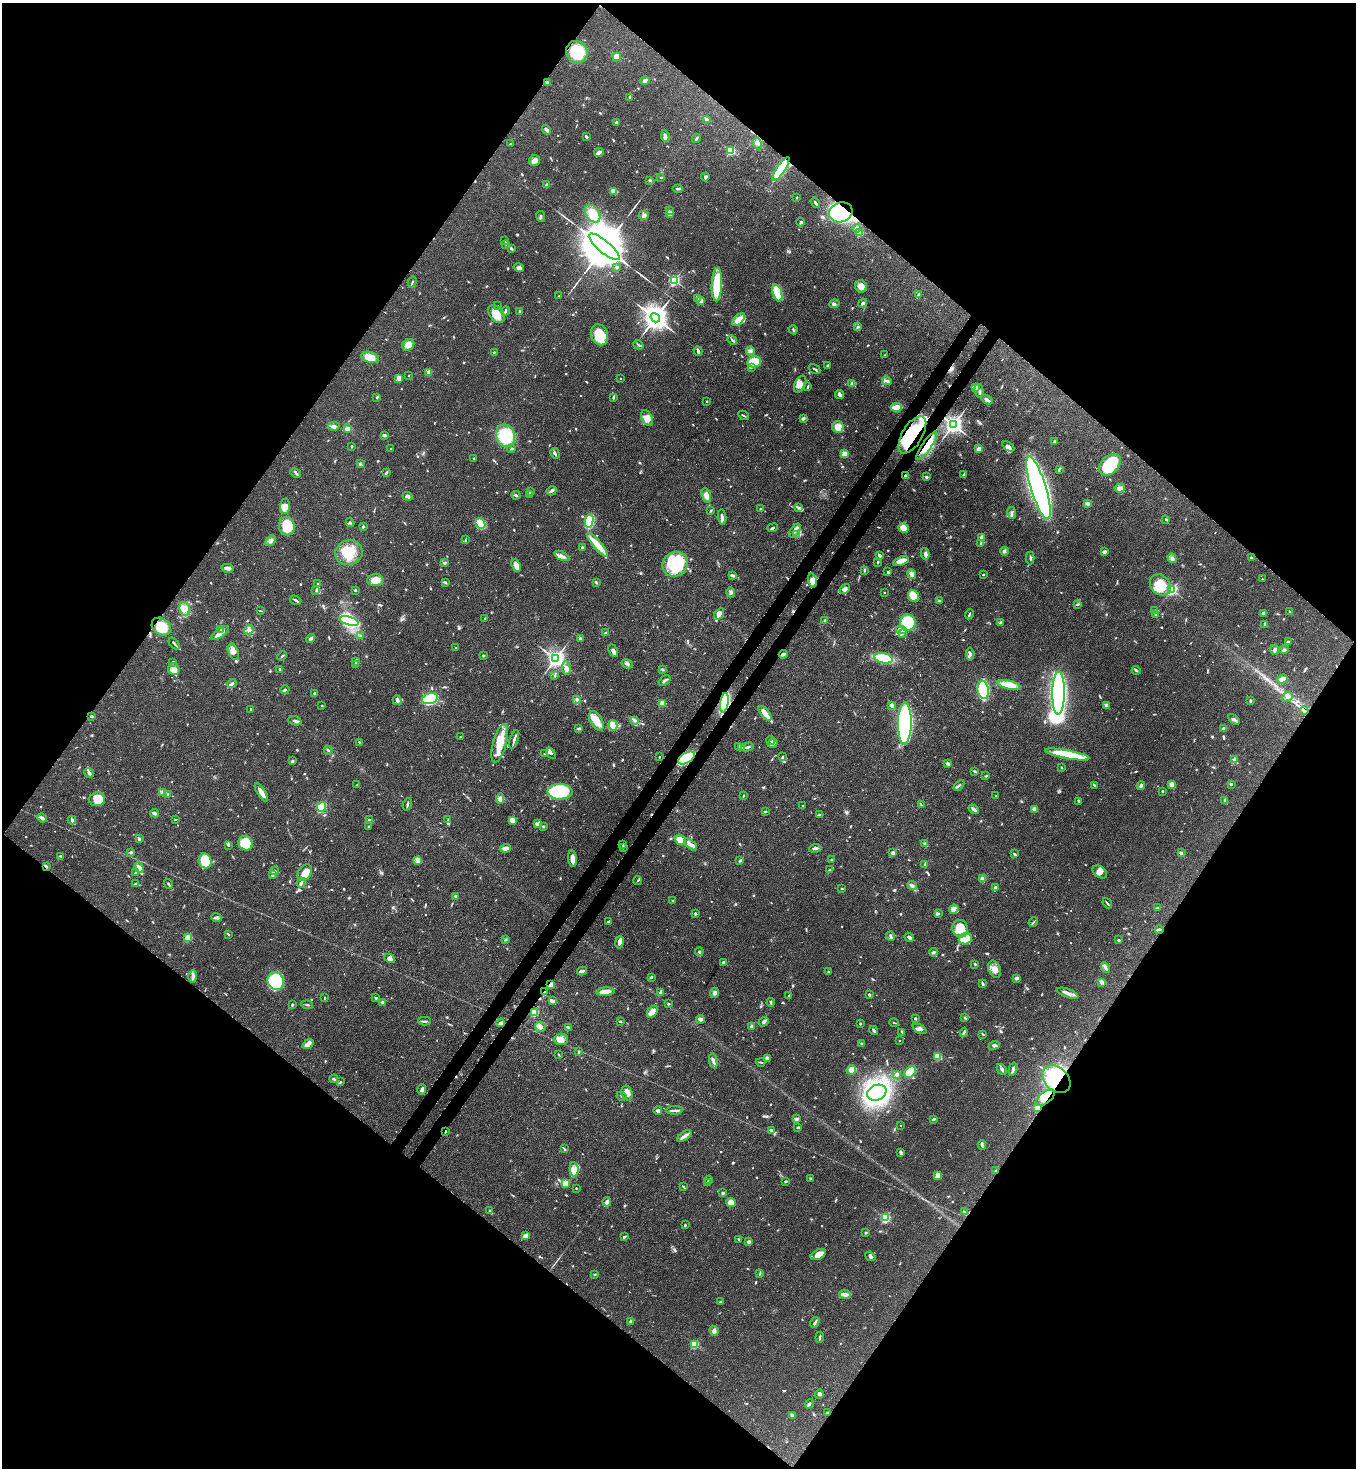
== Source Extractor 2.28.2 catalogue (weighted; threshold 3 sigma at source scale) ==
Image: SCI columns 227-5640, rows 60-5921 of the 6004 x 5982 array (HDU 1 of 3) = the unmasked area's bounding box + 8 px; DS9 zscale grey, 4 x 4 block average (1 PNG px = mean of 4 x 4 image px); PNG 1358 x 1470 px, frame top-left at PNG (2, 3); each listed source drawn as its Kron ellipse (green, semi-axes under 4 px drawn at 4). Shown black and unused: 51% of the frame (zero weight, under 3 of 4 exposures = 7% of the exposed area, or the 3 px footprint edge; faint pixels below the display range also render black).
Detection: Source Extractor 2.28.2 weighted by HDU 2 'WHT'. Background 0.0862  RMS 0.0038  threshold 0.0173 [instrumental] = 3 sigma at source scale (4.5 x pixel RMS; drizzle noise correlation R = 1.50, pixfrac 1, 0.05/0.05 arcsec/px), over >= 5 px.
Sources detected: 1061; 8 too faint to see at this stretch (4 x 4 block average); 4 inside a brighter object's white glare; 6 cosmic-ray / hot-pixel residue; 1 long thin detection or spike segment (spike, bleed or trail) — neither listed nor drawn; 21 coinciding with a brighter row at this scale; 61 inside a brighter listed object's ellipse — not listed separately; of the other 960, all 500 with FLUX_AUTO >= 1.97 (the completeness limit of this list) listed and drawn (460 fainter detections not listed), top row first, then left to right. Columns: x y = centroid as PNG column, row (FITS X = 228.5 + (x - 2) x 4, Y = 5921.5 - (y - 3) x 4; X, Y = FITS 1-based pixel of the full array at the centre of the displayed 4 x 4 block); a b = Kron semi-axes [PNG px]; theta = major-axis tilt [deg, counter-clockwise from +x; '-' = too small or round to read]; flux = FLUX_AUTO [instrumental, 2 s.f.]
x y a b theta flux
577 52 11 10 - 94
616 57 2 2 - 110
645 81 4 3 - 8.5
547 83 3 3 - 4.5
630 98 3 2 - 2.9
706 119 3 2 - 7.3
616 122 3 3 - 3.3
546 130 5 2 - 6.1
665 136 6 3 -80 6.4
586 137 2 2 - 4.7
696 139 5 2 - 4.6
510 144 2 2 - 2
757 144 6 4 -60 7.1
731 150 2 2 - 190
599 153 5 2 - 12
534 161 6 5 - 10
781 169 14 4 57 100
661 177 2 2 - 2.2
705 177 4 3 - 5.1
650 180 3 2 - 3
547 185 2 2 - 28
678 189 5 2 - 6.2
614 191 4 3 - 18
797 197 2 2 - 7
815 203 6 2 -55 4.5
669 210 3 2 - 2.4
841 212 12 9 19 390
592 214 10 6 -54 36
670 214 3 3 - 24
644 215 5 3 - 5.1
541 216 5 3 - 4.2
800 222 4 2 - 3.9
857 228 4 3 - 4.6
860 233 2 2 - 110
505 240 2 2 - 2.7
506 244 3 2 - 2.6
604 247 19 6 -40 26000
511 248 4 3 - 3.3
617 267 3 2 - 4.8
519 268 5 3 - 10
674 280 2 2 - 410
412 282 6 2 74 2.9
717 285 17 5 88 120
861 286 6 5 - 17
777 293 9 4 -72 130
918 295 4 2 - 5.1
559 296 3 2 - 2
697 298 3 2 - 3
701 300 4 2 - 18
863 303 5 2 - 4.1
834 304 5 3 - 4.7
498 306 2 2 - 2.2
505 311 5 2 - 3.8
520 312 2 2 - 2.9
496 314 10 6 -52 36
655 318 5 4 - 3100
739 320 8 4 42 29
858 327 4 2 - 3.9
793 330 5 2 - 3
600 335 11 8 -69 60
732 340 5 2 - 3
408 345 6 5 - 19
638 345 5 2 - 2.5
698 351 5 2 - 8.1
750 351 4 3 - 4.8
494 352 3 2 - 2.2
884 355 2 2 - 2.4
370 357 9 5 -14 30
754 362 7 5 9 59
828 365 2 2 - 5.3
751 367 3 2 - 2.9
815 369 6 2 -31 3.9
429 372 4 3 - 13
409 375 2 2 - 3.2
399 378 2 2 - 36
621 378 2 2 - 3
887 381 5 3 - 5.4
852 383 3 3 - 3.8
800 384 9 5 63 16
808 386 4 2 - 2.8
976 387 3 3 - 10
979 391 7 2 -78 6
840 395 4 2 - 13
377 397 2 2 - 2.6
614 398 3 2 - 2
987 400 6 3 -33 5.8
707 401 2 2 - 5.2
896 407 5 3 - 38
744 415 5 2 - 3
647 418 8 5 -61 17
803 418 4 3 - 3.8
953 425 3 3 - 1400
334 426 6 3 10 7.2
838 427 6 5 - 24
348 429 3 2 - 15
384 435 3 3 - 4.5
912 435 21 10 59 130
505 436 11 9 -68 110
1055 441 3 2 - 4.1
352 446 2 2 - 3.2
927 446 17 4 55 31
1008 446 7 3 -34 8.8
390 449 2 2 - 2.8
511 449 4 2 - 2.3
979 449 2 2 - 50
555 453 5 2 - 5.3
844 454 2 2 - 89
474 458 2 2 - 2.8
360 464 4 2 - 2.9
1110 465 13 9 46 110
1059 469 3 2 - 3.4
296 473 6 2 -29 3.6
386 473 4 2 - 4
964 475 4 2 - 2.8
905 476 3 2 - 4
926 477 3 2 - 3.9
1039 488 33 7 -73 1800
1120 488 5 4 - 12
552 491 5 3 - 5.8
530 492 3 2 - 2.8
516 495 4 2 - 3.4
529 495 2 2 - 9.4
706 495 8 4 -71 10
407 496 5 3 - 6
1088 504 3 2 - 3
285 506 8 5 85 19
799 508 3 2 - 3.2
760 509 2 2 - 2.4
711 510 2 2 - 2.2
1012 513 6 2 -80 4.3
722 517 8 3 -86 8
1166 519 2 2 - 2.4
589 521 6 4 77 150
350 523 4 2 - 2.1
480 523 5 4 - 100
287 526 9 8 - 55
363 526 3 2 - 2.9
773 528 5 2 - 3.4
904 528 5 5 - 31
795 531 8 3 54 8.6
797 534 3 2 - 2.3
982 537 2 2 - 23
465 540 3 2 - 2.3
271 541 6 4 48 9.4
981 544 2 2 - 3.5
597 545 15 4 -49 44
582 548 3 2 - 6.5
1004 551 4 3 - 4
349 552 14 12 17 55
1105 552 4 3 - 7
925 554 6 4 -77 7.7
879 555 3 3 - 4.8
562 556 8 3 -26 9.4
1251 557 2 2 - 2.4
1030 558 6 2 90 3.1
1172 558 5 3 - 5.9
901 561 8 4 21 22
878 562 3 2 - 2.4
444 563 3 2 - 2.9
675 564 13 12 - 180
516 565 7 3 -70 17
227 568 6 3 -13 11
864 570 4 2 - 3.5
888 572 2 2 - 3.7
912 574 5 3 - 11
983 574 2 2 - 2.5
733 575 4 2 - 7.1
1262 579 2 2 - 2.3
375 580 8 6 2 29
813 580 7 4 -76 11
445 582 3 2 - 3.3
596 582 4 2 - 3
318 584 3 2 - 6.1
1160 585 11 9 -46 70
845 589 6 4 48 9.7
355 590 2 2 - 2.4
1172 590 2 2 - 480
316 591 3 2 - 2.6
731 592 5 3 - 5.6
884 592 2 2 - 2
913 596 6 5 - 34
296 600 6 2 -33 3.7
939 601 2 2 - 13
1078 604 4 2 - 2.8
185 609 7 5 -80 17
260 611 4 2 - 2.3
1155 611 3 2 - 2.1
1290 612 4 2 - 2.9
1263 613 4 4 - 4.2
719 614 6 4 57 13
969 614 5 2 - 3.3
1156 614 3 2 - 2.8
485 618 2 2 - 3.4
349 621 10 4 -17 240
825 621 4 3 - 3.4
908 623 8 7 - 98
1000 623 4 3 - 4.1
1265 624 3 2 - 6
161 627 10 8 -35 58
220 629 4 2 - 3.2
249 630 5 3 - 7.4
901 630 5 2 - 4.7
220 633 10 3 36 19
605 633 3 2 - 2.3
902 634 4 2 - 4.2
361 636 3 2 - 2.8
311 638 5 3 - 4.7
580 638 3 2 - 4.9
1289 641 3 2 - 3
174 644 7 2 -52 4.6
456 648 2 2 - 3.3
1275 650 5 3 - 6.9
1284 650 5 3 - 4.2
613 651 7 2 -62 17
233 652 9 5 -65 11
783 654 4 2 - 6.2
970 654 6 4 -85 6.7
483 655 3 2 - 3.1
282 656 5 2 - 2.8
883 658 9 5 -11 95
555 659 3 3 - 1200
173 662 2 2 - 2.7
356 662 3 2 - 2.5
627 664 6 3 -27 5.2
355 665 3 2 - 2.8
566 668 7 4 -88 8.8
174 669 6 5 - 15
280 669 2 2 - 16
662 669 3 3 - 2.9
1136 670 4 2 - 3
555 675 3 2 - 3.3
1282 679 5 3 - 24
665 681 7 3 41 5.4
232 684 5 2 - 4.5
1009 685 11 4 -13 39
285 690 4 2 - 4.1
983 690 9 5 -82 230
315 693 2 2 - 5.8
1059 693 21 6 90 540
1287 697 6 2 41 3.6
430 699 8 5 16 300
577 699 3 2 - 5.6
397 700 5 3 - 4.6
1250 701 3 2 - 4.3
662 703 2 2 - 74
724 703 10 4 81 250
322 705 2 2 - 2.2
892 705 3 2 - 8.5
1107 706 3 2 - 10
250 709 2 2 - 2.7
1304 711 4 2 - 3.9
765 713 9 3 -51 33
92 716 3 2 - 4.8
1234 719 6 3 -30 5.4
635 720 4 2 - 2.9
295 721 7 3 -17 6.5
596 721 11 6 -62 33
905 723 21 7 89 480
613 725 5 4 - 35
1224 728 3 2 - 6
579 729 3 2 - 3.7
461 737 3 2 - 2.4
514 739 9 2 72 11
771 740 4 2 - 4.5
359 742 3 2 - 2
500 743 20 6 75 57
772 743 5 2 - 12
739 746 3 2 - 2.6
747 747 6 2 16 4.8
741 748 3 2 - 2.9
328 750 4 2 - 3.4
551 753 6 4 -56 6.5
544 754 2 2 - 2.5
1067 754 22 4 -10 150
659 757 2 2 - 2.5
782 757 3 2 - 3.9
686 758 9 5 30 170
1235 759 2 2 - 36
292 761 3 2 - 4.6
948 764 3 2 - 8.2
1061 768 3 2 - 2.1
975 771 3 2 - 3.3
89 773 5 2 - 9
986 776 3 2 - 2.2
1172 784 3 3 - 17
1231 784 2 2 - 12
356 785 2 2 - 2.8
959 785 6 2 45 3.1
1094 785 4 2 - 4.4
1141 786 4 3 - 6.4
1162 791 2 2 - 2.1
162 792 3 2 - 2.7
261 792 10 3 -58 18
560 792 12 8 -2 170
168 794 4 2 - 2.7
743 796 3 2 - 2.1
996 796 2 2 - 2.7
97 799 8 7 - 57
500 799 5 4 - 8.9
1079 801 3 3 - 3.2
1225 801 3 2 - 2.2
407 804 6 2 70 4
921 805 4 2 - 2.5
803 806 2 2 - 2.3
321 807 5 3 - 120
974 809 6 3 -34 7.9
1035 809 2 2 - 46
765 811 4 2 - 2.6
155 813 4 2 - 9.1
819 815 4 2 - 3.1
42 818 5 3 - 5.8
175 819 3 2 - 2.4
72 820 4 3 - 7.6
370 820 3 2 - 2.6
448 820 4 2 - 2.8
512 820 3 3 - 22
538 824 4 2 - 9.8
369 826 3 2 - 2.5
543 826 2 2 - 3.4
139 839 2 2 - 5.6
680 840 6 5 - 30
245 843 7 6 - 64
690 844 8 3 -38 13
925 844 2 2 - 4.5
228 845 3 2 - 2.6
623 845 2 2 - 3.1
623 847 3 2 - 2.9
505 848 5 3 - 14
815 848 6 2 5 6.4
131 852 2 2 - 13
893 853 3 3 - 6.5
1181 853 2 2 - 19
1014 854 4 2 - 2.8
61 856 3 2 - 2.2
572 859 8 3 -84 21
418 860 4 3 - 5.5
831 860 2 2 - 2.1
205 861 7 6 - 72
740 861 3 2 - 4.5
925 864 2 2 - 6.9
46 866 3 2 - 2.9
139 868 5 4 - 21
830 870 4 2 - 4.7
274 871 3 2 - 5.2
1100 872 8 5 -35 15
135 873 3 2 - 2.1
304 873 9 6 56 35
272 874 4 2 - 7.3
983 879 2 2 - 46
638 880 4 2 - 2.1
301 883 5 3 - 5.8
135 884 3 2 - 2.2
168 884 5 2 - 2.9
912 886 5 3 - 9.5
842 888 2 2 - 2.4
995 888 4 3 - 7.2
455 896 3 2 - 3.7
673 901 2 2 - 18
1107 903 5 2 - 3
1157 908 3 2 - 2.1
954 909 5 4 - 21
938 913 3 2 - 2.6
695 914 3 2 - 5.4
216 917 5 3 - 5
608 922 3 2 - 2.9
1033 922 5 2 - 2.7
960 929 9 7 -72 55
1159 930 4 2 - 3.5
228 934 3 2 - 3.2
891 936 5 2 - 4.5
909 937 5 3 - 6.3
188 938 2 2 - 110
506 939 3 2 - 2.6
965 939 7 5 20 41
1119 940 4 2 - 2
619 942 6 3 79 13
699 952 4 2 - 4.4
933 952 4 2 - 4.3
390 958 5 4 - 8.9
724 962 3 2 - 3
975 964 2 2 - 2.9
1105 967 5 3 - 6
995 969 9 6 -65 15
582 971 5 2 - 9
829 972 2 2 - 3.1
193 976 6 3 88 6.9
651 977 2 2 - 12
1017 978 3 3 - 6.3
276 981 9 8 - 160
1102 982 4 2 - 15
983 984 4 2 - 5.2
551 985 2 2 - 75
544 992 2 2 - 3.2
605 992 9 3 5 30
660 992 3 2 - 3.7
714 993 5 3 - 5.6
1068 993 11 3 -20 11
869 995 2 2 - 4.7
789 996 4 2 - 3.3
325 998 3 2 - 2.2
376 998 3 2 - 2.2
552 1001 4 2 - 11
382 1002 3 3 - 3.3
771 1002 4 2 - 3.2
668 1004 2 2 - 2.9
292 1005 2 2 - 3.3
307 1005 6 2 -6 3
534 1012 2 2 - 210
652 1012 7 4 53 25
915 1018 2 2 - 12
965 1018 3 2 - 3
700 1019 4 3 - 9.4
424 1021 6 2 1 4.2
620 1021 3 2 - 2.8
764 1022 5 3 - 5.9
894 1022 5 2 - 2
501 1023 4 2 - 10
860 1024 3 2 - 2.1
752 1026 2 2 - 37
540 1027 5 5 - 8.2
568 1028 3 2 - 4.3
919 1029 7 3 -26 7.6
874 1030 5 2 - 5.1
902 1032 4 2 - 2.5
964 1032 4 3 - 4.3
983 1034 3 2 - 2.8
561 1039 7 5 2 16
899 1041 2 2 - 2.3
308 1044 6 3 40 28
862 1044 3 2 - 3.8
994 1045 5 3 - 5.3
579 1052 3 2 - 3.1
558 1055 3 2 - 2.1
938 1056 2 2 - 110
767 1058 3 3 - 8
713 1061 7 3 -80 8.2
761 1062 4 2 - 2.9
1002 1069 6 3 -48 5.3
1013 1069 7 2 74 7.6
851 1070 5 4 - 16
910 1072 6 4 48 63
897 1074 2 2 - 29
334 1079 4 3 - 4.1
1056 1079 16 11 -41 200
340 1082 3 2 - 2.2
422 1090 5 2 - 8.7
627 1093 7 5 -70 21
877 1093 10 7 23 610
622 1096 5 2 - 3.1
1045 1098 11 5 38 52
1037 1108 2 2 - 75
675 1110 8 2 2 6
658 1111 4 3 - 7.6
797 1119 2 2 - 25
933 1119 4 2 - 4.9
901 1125 2 2 - 2
798 1127 2 2 - 6.2
771 1130 3 2 - 2.7
446 1131 2 2 - 2.5
684 1136 8 3 35 8.9
982 1145 5 2 - 3.7
564 1149 3 2 - 2.5
901 1152 3 3 - 4.4
574 1170 7 4 -83 15
996 1171 3 2 - 2
938 1175 3 3 - 17
811 1178 3 2 - 2.9
709 1180 4 2 - 3.2
785 1181 3 2 - 3.6
566 1183 4 3 - 49
707 1183 4 2 - 3.9
683 1187 3 2 - 2.7
576 1188 2 2 - 2.3
723 1193 2 2 - 17
607 1202 4 4 - 5.9
731 1202 5 4 - 23
490 1211 3 2 - 2.6
964 1212 4 2 - 3.6
885 1218 2 2 - 300
685 1225 3 2 - 2.6
866 1233 2 2 - 13
526 1236 4 3 - 15
624 1237 3 2 - 3.9
738 1239 3 2 - 2.3
749 1242 2 2 - 27
818 1254 8 5 27 23
870 1256 5 3 - 6.8
760 1273 3 2 - 2
595 1274 2 2 - 2.1
845 1294 6 4 -10 10
720 1302 3 2 - 2.1
631 1321 3 2 - 7.7
815 1322 5 2 - 5.5
714 1331 5 4 - 6.6
820 1337 5 2 - 3.6
694 1344 2 2 - 160
819 1394 4 3 - 4.2
809 1404 5 2 - 4.5
827 1412 2 2 - 2.3
793 1416 4 2 - 10
Overlapping masked pixels (flux is a lower limit): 15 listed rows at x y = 841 212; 953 425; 912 435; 927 446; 905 476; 161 627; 724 703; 1304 711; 686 758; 46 866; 551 985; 544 992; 1056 1079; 1045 1098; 446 1131
Diffuse or blended objects may show on this block-average render without a row.